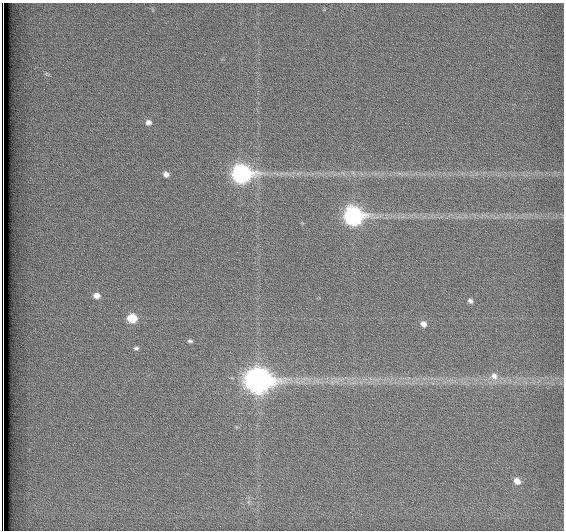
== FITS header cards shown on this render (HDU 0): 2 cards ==
NAXIS1  =                  562          / # of pixels in <axis direction>
NAXIS2  =                  528          / # of pixels in <axis direction>

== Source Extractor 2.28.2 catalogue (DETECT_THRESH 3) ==
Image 562 x 528 px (HDU 0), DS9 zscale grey, 1 PNG px = 1 image px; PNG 566 x 532 px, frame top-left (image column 1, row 528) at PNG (2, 3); no overlay
Background 1800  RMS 4.6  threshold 13.9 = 3 sigma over >= 5 px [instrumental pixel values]
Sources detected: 14; all 14 listed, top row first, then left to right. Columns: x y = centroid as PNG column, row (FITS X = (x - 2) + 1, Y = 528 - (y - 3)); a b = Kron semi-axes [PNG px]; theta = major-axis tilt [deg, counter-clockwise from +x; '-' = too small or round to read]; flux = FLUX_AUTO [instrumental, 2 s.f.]
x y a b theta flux
148 122 7 6 - 1200
166 174 6 5 - 1400
241 174 10 8 -6 120000
353 216 9 8 - 110000
96 295 7 6 - 2100
470 301 6 5 - 930
132 318 7 6 - 9600
423 324 7 6 - 1900
190 341 6 4 -9 560
136 348 6 4 -5 630
494 376 11 10 - 2600
258 380 11 9 -6 340000
517 481 7 6 - 2300
3 528 8 2 -90 1700
At the frame edge (FLAGS 8, measured only in part): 1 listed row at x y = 3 528